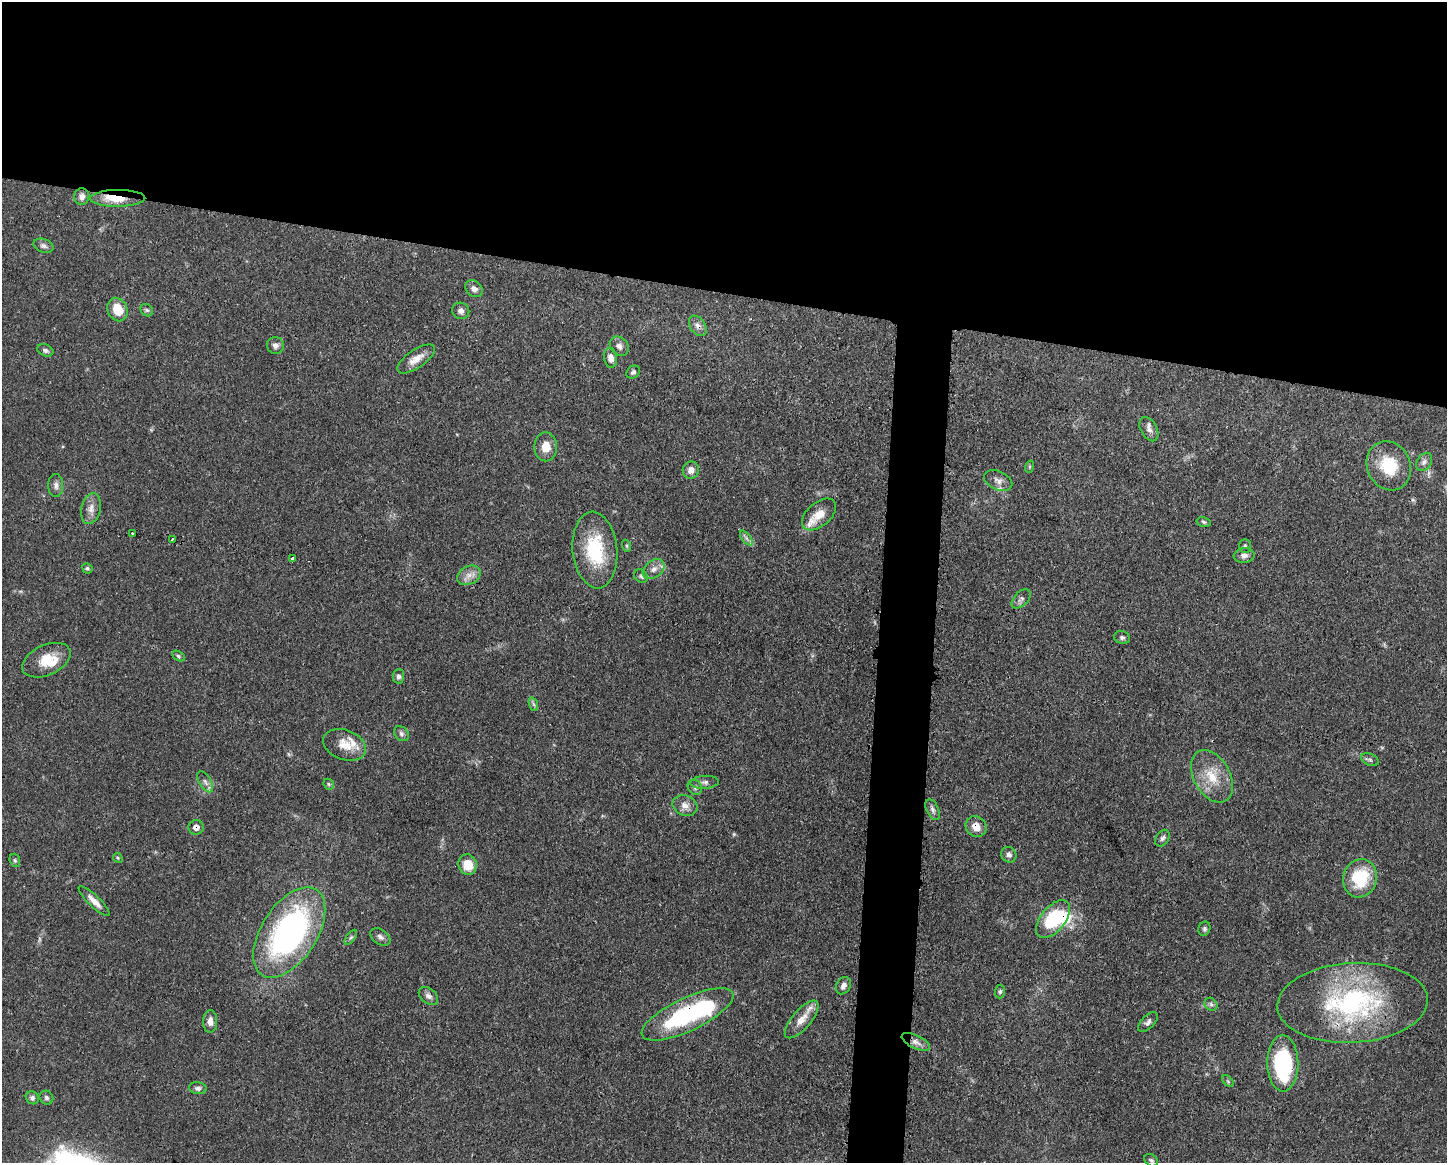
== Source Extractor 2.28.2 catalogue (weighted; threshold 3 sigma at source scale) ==
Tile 2 of 3 x 4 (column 2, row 1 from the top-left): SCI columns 1562-3006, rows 3483-4643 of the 4680 x 4646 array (HDU 1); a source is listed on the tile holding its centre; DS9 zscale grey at full resolution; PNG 1449 x 1165 px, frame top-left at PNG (2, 2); each listed source drawn as its Kron ellipse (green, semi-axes under 4 px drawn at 4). Shown black and unused: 28% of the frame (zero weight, under 3 of 4 exposures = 1% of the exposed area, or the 3 px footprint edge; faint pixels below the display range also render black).
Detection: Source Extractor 2.28.2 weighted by HDU 2 'WHT'; one run over the whole footprint, this tile lists its part. Background 0.0549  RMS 0.0032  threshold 0.0146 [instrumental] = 3 sigma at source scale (4.5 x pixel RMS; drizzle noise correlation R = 1.50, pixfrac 1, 0.05/0.05 arcsec/px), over >= 5 px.
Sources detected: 92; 1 too faint to see at this stretch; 1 inside a brighter object's white glare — neither listed nor drawn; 7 inside a brighter listed object's ellipse — not listed separately; the other 83 listed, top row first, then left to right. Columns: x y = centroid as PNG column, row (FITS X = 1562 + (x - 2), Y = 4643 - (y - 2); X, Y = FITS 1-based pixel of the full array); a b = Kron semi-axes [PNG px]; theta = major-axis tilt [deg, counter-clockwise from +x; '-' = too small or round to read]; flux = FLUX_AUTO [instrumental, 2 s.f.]
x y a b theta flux
82 197 8 7 - 1.7
118 198 27 8 1 6.4
43 246 10 6 -18 1.2
474 289 9 7 -39 1.6
118 309 12 9 -66 6.3
147 310 7 5 -43 0.62
461 311 9 8 - 1.4
698 326 11 7 -55 1.6
275 345 8 8 - 1.4
619 346 10 8 -46 1.6
45 350 8 5 -23 0.9
611 358 10 6 -83 2.3
416 359 22 9 35 3.8
633 372 7 6 - 0.83
1149 429 13 8 -61 1.6
546 447 14 11 -89 4.2
1424 462 10 7 55 1.3
1389 466 25 21 -64 12
1029 467 6 4 71 0.44
691 470 9 8 - 2.1
998 480 15 9 -25 2
56 485 11 7 -90 1.4
91 509 15 9 78 2.6
819 514 20 11 40 4.4
1204 522 7 4 -12 0.6
132 533 2 2 - 0.29
746 538 8 4 -53 0.92
172 539 3 2 - 0.52
627 546 6 4 -71 0.46
1245 546 7 5 90 0.64
595 550 38 22 -84 19
1244 556 10 7 6 1.4
292 558 3 3 - 1.3
87 568 5 5 - 0.6
654 569 12 8 35 2.2
469 575 12 9 26 2.4
641 576 7 6 - 0.81
1021 599 12 7 46 1.2
1122 637 8 6 -16 0.83
178 656 7 4 -28 0.58
46 660 26 15 24 7.6
398 676 7 5 87 0.87
533 704 7 4 -70 0.6
401 734 8 6 -47 0.9
345 745 22 15 -20 5.5
1370 760 9 5 -24 0.76
1212 776 28 18 -61 9.3
205 782 12 6 -58 1.3
705 782 14 6 4 1.4
329 784 6 5 - 0.47
695 787 8 6 -55 0.85
685 806 13 10 -22 2.4
933 810 11 6 -65 1.1
976 826 11 10 - 3.3
196 827 7 7 - 1.9
1163 838 9 6 57 0.95
1009 855 8 7 - 1.2
118 858 5 4 - 0.39
15 860 7 5 -69 0.59
468 865 10 9 - 5.5
1360 878 19 16 74 17
94 901 21 5 -44 2.7
1053 919 22 12 51 19
1204 929 7 6 - 0.71
289 932 51 28 57 91
351 937 8 4 54 0.66
380 937 11 7 -35 1.3
843 986 9 7 59 1.5
1000 991 7 5 86 0.61
428 996 11 7 -39 1.4
1352 1003 75 40 3 57
1211 1004 7 5 -45 0.79
687 1014 50 16 25 37
802 1019 23 9 49 3.9
210 1021 11 7 89 2
1148 1022 12 6 46 1.2
916 1042 15 6 -25 2.2
1283 1063 28 15 -90 34
1228 1081 7 4 -45 0.5
198 1088 9 6 -8 1
32 1098 7 6 - 0.95
46 1098 7 6 - 0.82
1151 1160 7 5 -36 0.67
Overlapping masked pixels (flux is a lower limit): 7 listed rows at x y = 118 198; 698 326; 976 826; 196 827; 1053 919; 1352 1003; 687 1014